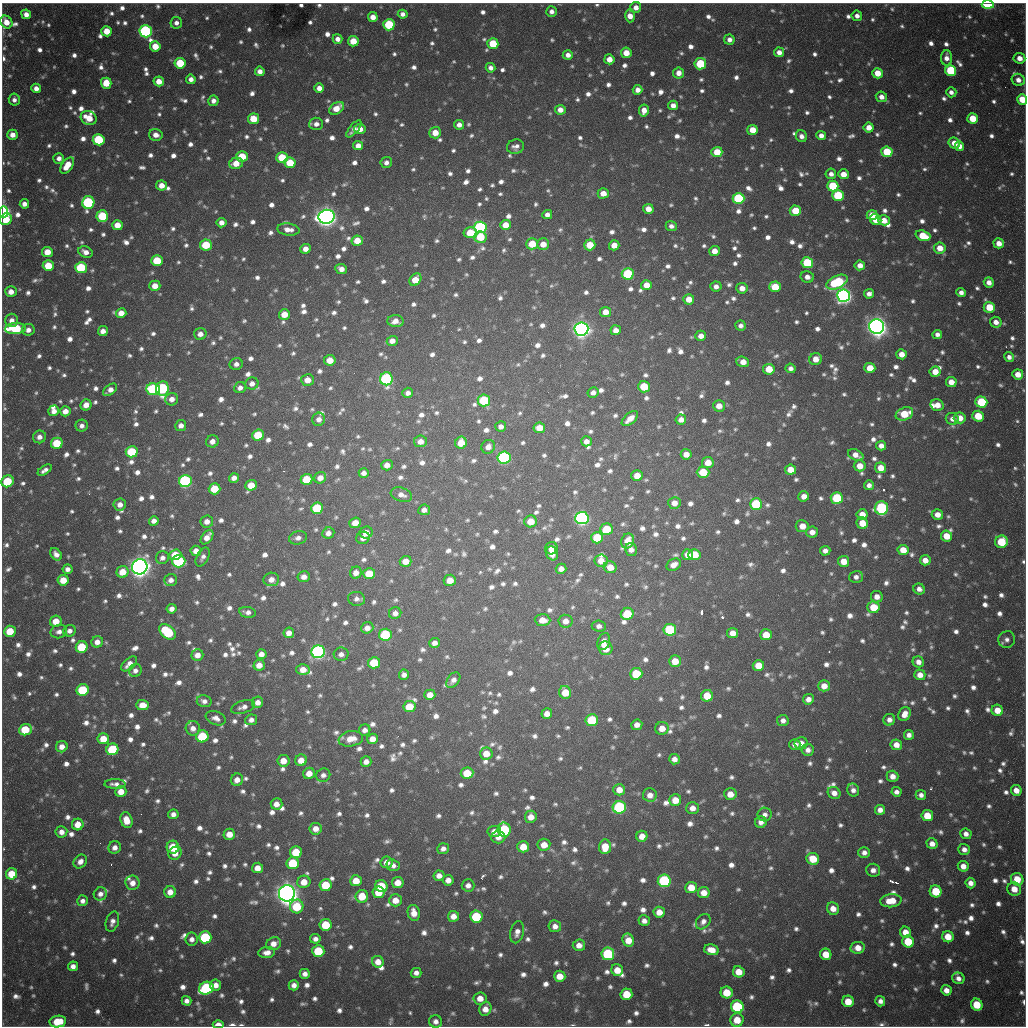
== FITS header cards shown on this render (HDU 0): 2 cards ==
NAXIS1  =                 1024 / length of data axis 1
NAXIS2  =                 1024 / length of data axis 2

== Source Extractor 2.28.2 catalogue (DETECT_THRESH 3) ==
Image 1024 x 1024 px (HDU 0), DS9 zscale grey, 1 PNG px = 1 image px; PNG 1028 x 1028 px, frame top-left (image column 1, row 1024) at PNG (2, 3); each listed source drawn as its Kron ellipse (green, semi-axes under 4 px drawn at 4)
Background 835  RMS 24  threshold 71.2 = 3 sigma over >= 5 px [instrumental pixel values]
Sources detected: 1636; of the 1636, the 500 brightest by FLUX_AUTO listed and drawn (1136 fainter detections omitted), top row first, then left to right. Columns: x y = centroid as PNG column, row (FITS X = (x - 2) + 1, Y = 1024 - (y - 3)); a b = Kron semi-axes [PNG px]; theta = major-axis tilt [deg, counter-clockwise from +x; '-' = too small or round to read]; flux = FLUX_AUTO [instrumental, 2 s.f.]
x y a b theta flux
988 5 6 4 -2 1.3e+05
636 7 5 5 - 1.2e+04
551 12 5 5 - 8.7e+03
26 14 5 4 - 1.2e+04
403 14 5 4 - 8.1e+03
630 16 7 5 90 1.6e+04
857 16 5 5 - 8.6e+03
373 17 5 5 - 1.4e+04
6 22 7 5 -54 2.3e+04
176 23 6 5 - 8.4e+03
389 25 5 5 - 1.2e+05
107 31 5 5 - 3.1e+04
146 31 6 6 - 3.2e+05
337 39 5 4 - 1.1e+04
729 40 5 5 - 9.6e+03
353 41 5 5 - 3.4e+04
493 44 5 5 - 5.6e+04
155 46 5 5 - 3.1e+04
779 52 5 5 - 1.2e+04
626 53 5 5 - 2.3e+04
568 55 5 5 - 1.0e+04
946 58 8 5 90 1.2e+04
1019 58 6 5 - 1.4e+04
609 59 5 5 - 1.9e+04
180 63 5 5 - 7.1e+04
700 64 5 5 - 9.7e+04
490 68 5 4 - 7.9e+03
951 70 5 5 - 1.2e+05
260 71 5 4 - 1.1e+04
678 73 5 5 - 1.4e+04
878 73 5 5 - 2.9e+04
191 79 5 4 - 9.3e+03
1018 80 6 6 - 1.1e+04
159 81 5 5 - 1.9e+04
106 83 5 5 - 3.7e+04
36 88 5 4 - 1.2e+04
319 88 5 5 - 1.2e+04
638 90 5 5 - 1.2e+04
951 92 5 5 - 8.2e+03
881 97 6 5 - 1.1e+04
1022 99 5 5 - 3.6e+04
14 100 6 5 - 7.9e+03
213 101 5 5 - 9.3e+03
673 105 5 4 - 1.1e+04
337 108 8 5 33 2.6e+04
560 110 5 5 - 1.4e+04
644 110 6 5 - 1.6e+04
89 118 8 6 -26 3.3e+04
973 118 5 5 - 3.9e+04
253 119 5 5 - 4.1e+04
316 124 7 6 - 9.7e+03
459 125 5 5 - 1.0e+04
869 127 5 5 - 1.8e+04
354 129 10 4 51 9.3e+03
360 129 6 5 - 1.9e+04
752 130 5 5 - 2.6e+04
435 133 6 5 - 2.4e+04
12 135 5 5 - 1.4e+04
156 135 7 6 - 1.3e+04
801 136 6 5 - 9.6e+03
821 136 5 4 - 1.1e+04
99 140 6 5 - 1.2e+05
954 143 6 5 - 1.9e+04
358 146 5 4 - 1.3e+04
959 146 5 4 - 1.2e+04
516 147 9 7 17 9.2e+03
717 152 5 5 - 3.3e+04
887 152 5 5 - 6.1e+04
242 157 6 5 - 5.5e+04
59 158 5 5 - 8.9e+03
282 158 5 5 - 6.1e+04
386 162 6 5 - 8.1e+03
236 163 7 5 15 2.3e+04
290 163 5 5 - 5.1e+04
67 165 9 5 54 3.1e+04
831 174 5 5 - 8.6e+03
843 174 5 5 - 1.8e+04
162 185 5 5 - 1.6e+04
833 186 6 5 - 8.8e+04
603 193 5 5 - 1.8e+04
838 195 6 5 - 1.0e+05
738 198 6 5 - 1.6e+05
88 202 6 6 - 2.1e+05
24 204 4 4 - 9.6e+03
648 209 5 5 - 1.6e+04
795 211 5 5 - 4.6e+04
4 212 6 4 -89 4.1e+05
547 215 5 4 - 9.4e+03
872 215 5 4 - 2.5e+04
102 216 6 5 - 9.4e+04
327 217 8 7 - 1.4e+06
6 219 6 5 - 4.1e+04
876 220 6 5 - 3.0e+04
884 220 6 5 - 2.2e+04
221 223 5 4 - 1.1e+04
117 225 5 5 - 2.1e+04
505 225 5 5 - 2.1e+04
671 226 6 5 - 7.9e+03
480 227 6 6 - 3.7e+05
288 229 11 6 -7 1.4e+04
470 233 7 5 -5 5.1e+04
923 236 7 5 -19 4.4e+04
480 237 6 6 - 5.1e+04
357 241 5 5 - 2.6e+04
999 243 5 5 - 1.7e+04
532 244 6 5 - 4.4e+04
543 244 6 6 - 2.2e+04
206 245 6 5 - 6.0e+04
590 245 5 5 - 4.4e+04
614 245 5 5 - 2.0e+04
940 248 6 5 - 2.2e+04
305 249 5 5 - 1.4e+04
714 251 5 5 - 1.6e+04
47 252 5 5 - 2.4e+04
86 252 7 5 -26 1.3e+04
157 261 5 5 - 6.5e+04
807 263 6 5 - 9.7e+04
860 265 5 5 - 1.5e+04
48 266 5 5 - 5.1e+04
81 268 6 5 - 1.2e+05
341 269 6 5 - 1.1e+04
628 274 6 5 - 1.3e+05
807 277 7 5 -13 1.1e+04
415 280 7 5 52 3.1e+04
837 282 11 6 25 1.5e+05
989 282 5 5 - 1.3e+04
646 285 5 5 - 2.3e+04
155 286 5 5 - 1.9e+04
716 287 5 5 - 8.9e+03
775 287 6 5 - 4.9e+04
742 288 5 5 - 1.4e+04
11 292 6 5 - 1.4e+04
961 292 5 4 - 8.7e+03
869 294 5 4 - 9.7e+03
844 296 6 6 - 8.2e+05
689 299 5 5 - 2.3e+04
989 307 6 5 - 4.5e+04
605 312 5 5 - 1.8e+04
121 313 5 5 - 1.8e+04
284 314 5 5 - 2.6e+04
12 320 6 6 - 1.1e+04
395 321 8 6 -5 1.5e+04
996 322 6 5 - 1.2e+04
741 326 5 5 - 8.2e+03
877 327 7 7 - 1.5e+06
15 328 10 5 4 1.6e+05
581 329 7 6 - 1.1e+06
28 330 6 6 - 1.1e+04
616 330 5 5 - 1.2e+04
103 331 5 4 - 1.1e+04
200 334 6 6 - 1.2e+04
937 334 5 4 - 8.0e+03
701 336 5 5 - 1.4e+04
392 341 5 5 - 1.3e+04
901 354 5 5 - 1.6e+04
1009 357 5 4 - 8.1e+03
816 359 6 6 - 1.7e+04
330 360 5 5 - 2.4e+04
743 362 6 5 - 1.9e+04
236 364 7 6 - 8.6e+03
791 368 5 5 - 8.4e+03
870 368 5 5 - 2.9e+04
769 369 5 5 - 3.9e+04
935 372 5 5 - 2.2e+04
1018 374 5 5 - 2.0e+04
386 379 6 6 - 2.9e+05
307 380 6 6 - 1.9e+04
951 382 5 5 - 1.9e+04
252 383 6 6 - 1.1e+04
644 387 6 5 - 5.5e+04
162 388 7 6 - 2.0e+05
240 388 6 5 - 8.6e+03
153 389 7 6 - 2.1e+05
110 390 8 5 36 1.2e+04
593 392 6 5 - 8.9e+03
408 393 5 5 - 7.9e+03
172 399 6 6 - 1.1e+04
484 400 6 6 - 1.1e+05
981 402 6 5 - 9.6e+04
86 405 6 5 - 1.4e+04
937 405 6 5 - 1.7e+04
719 406 6 5 - 1.7e+04
54 411 5 5 - 1.1e+04
65 411 5 5 - 1.5e+04
904 414 9 6 23 5.0e+04
978 416 6 5 - 4.3e+04
960 418 6 5 - 2.2e+04
319 419 6 6 - 9.7e+03
630 419 10 5 41 1.8e+04
952 419 6 6 - 1.0e+04
681 420 5 5 - 1.0e+04
181 425 5 5 - 9.4e+03
82 426 6 6 - 8.3e+03
501 426 5 5 - 8.0e+03
539 428 6 5 - 2.4e+04
258 435 6 5 - 7.0e+04
39 437 6 6 - 1.0e+04
212 441 6 6 - 1.0e+04
420 441 6 5 - 1.4e+04
586 441 5 5 - 1.1e+04
57 443 6 5 - 6.0e+04
461 443 6 5 - 3.4e+04
881 446 5 4 - 1.2e+04
488 447 7 6 - 1.2e+04
132 452 6 5 - 9.8e+04
686 454 5 5 - 1.6e+04
856 455 8 5 -26 1.5e+04
504 458 6 6 - 3.3e+05
708 463 6 5 - 2.2e+04
387 465 6 5 - 1.1e+04
860 466 6 5 - 2.0e+04
881 468 5 5 - 2.3e+04
45 470 8 4 33 7.9e+03
790 470 5 5 - 2.2e+04
703 472 6 5 - 4.8e+04
364 473 5 4 - 8.0e+03
637 476 5 5 - 2.2e+04
234 478 5 4 - 1.1e+04
320 478 6 5 - 1.4e+04
306 479 6 5 - 5.5e+04
7 481 6 5 - 7.3e+04
185 481 6 6 - 3.2e+05
251 485 6 5 - 2.9e+04
869 485 5 5 - 8.4e+03
215 489 6 5 - 4.8e+04
401 495 11 7 -19 1.1e+04
804 496 5 5 - 1.3e+04
837 498 6 6 - 1.0e+05
674 503 6 6 - 1.5e+04
120 504 6 6 - 1.3e+04
756 504 6 6 - 1.3e+05
317 508 6 5 - 9.9e+04
881 508 6 6 - 2.4e+05
424 510 6 5 - 9.1e+03
862 514 5 5 - 2.0e+04
937 515 6 5 - 1.5e+04
582 518 6 6 - 5.6e+05
154 521 5 4 - 1.0e+04
207 521 6 6 - 1.1e+04
531 521 6 6 - 2.9e+04
355 523 6 5 - 1.8e+04
862 523 6 5 - 2.6e+04
802 526 6 6 - 1.8e+04
606 529 6 5 - 5.2e+04
812 532 6 5 - 1.3e+04
328 533 6 5 - 1.0e+04
366 533 6 6 - 1.7e+04
946 536 5 5 - 2.8e+04
207 537 8 5 53 1.5e+04
298 538 9 6 15 8.6e+03
363 538 7 6 - 9.7e+03
597 538 6 5 - 6.6e+04
628 541 7 6 - 2.5e+04
1001 542 6 6 - 6.5e+04
551 548 6 6 - 9.7e+03
631 550 6 6 - 1.1e+04
903 550 5 5 - 2.6e+04
196 551 5 5 - 1.5e+04
825 551 5 5 - 8.9e+03
552 553 7 6 - 1.9e+04
56 554 7 5 -51 9.1e+03
175 555 6 5 - 3.9e+04
687 555 5 5 - 1.4e+04
694 555 6 5 - 4.2e+04
203 557 10 6 61 8.0e+03
162 558 6 6 - 8.4e+03
925 560 5 5 - 1.6e+04
179 561 6 6 - 2.3e+05
406 561 6 5 - 2.0e+04
601 561 6 6 - 1.8e+04
843 561 5 5 - 2.2e+04
674 565 8 5 31 1.3e+04
140 567 8 7 - 1.6e+06
610 567 6 6 - 2.1e+04
67 569 5 5 - 8.4e+03
561 569 5 5 - 1.1e+04
123 572 6 6 - 3.1e+04
356 573 6 5 - 1.3e+04
369 574 6 5 - 3.6e+04
304 577 6 5 - 1.2e+04
856 577 7 6 - 7.9e+03
271 579 8 7 - 1.4e+04
63 580 5 5 - 2.8e+04
171 580 6 6 - 8.8e+03
450 580 6 5 - 2.2e+04
919 589 6 5 - 9.6e+03
877 597 6 6 - 1.3e+04
357 599 8 7 - 7.9e+03
873 607 6 6 - 3.7e+04
172 609 5 4 - 1.0e+04
248 612 8 5 -11 8.3e+03
395 613 6 6 - 9.1e+03
627 614 6 6 - 5.8e+04
543 620 8 5 -3 2.1e+04
56 621 6 5 - 2.8e+04
565 621 7 6 - 1.4e+04
599 626 7 5 -6 8.0e+03
367 628 6 5 - 1.2e+04
670 630 6 6 - 1.3e+05
10 631 6 5 - 4.3e+04
70 631 6 5 - 8.6e+03
59 632 8 6 13 8.9e+03
167 632 9 6 -41 1.3e+05
289 633 5 5 - 1.4e+04
732 633 5 5 - 1.5e+04
385 635 6 6 - 1.3e+05
766 635 6 5 - 3.2e+04
1007 640 8 8 - 8.3e+03
97 642 6 5 - 1.3e+04
604 642 9 6 72 1.5e+04
435 643 5 5 - 9.9e+03
82 647 6 5 - 6.6e+04
606 648 7 6 - 2.8e+04
318 652 7 6 - 5.9e+05
261 654 5 5 - 1.1e+04
341 654 7 6 - 8.2e+03
197 655 6 5 - 1.4e+04
675 661 6 5 - 2.9e+04
918 662 6 5 - 1.1e+04
374 663 6 5 - 6.3e+04
129 664 9 5 42 1.3e+04
259 665 5 5 - 1.7e+04
758 665 6 5 - 3.1e+04
135 670 7 6 - 8.5e+03
303 670 6 5 - 1.9e+04
636 674 6 6 - 7.2e+04
404 675 5 5 - 8.0e+03
920 675 5 5 - 1.5e+04
453 680 8 5 51 9.4e+03
824 686 6 5 - 1.8e+04
83 690 6 6 - 1.2e+05
565 692 6 6 - 3.0e+04
430 695 5 5 - 1.7e+04
707 696 6 6 - 4.0e+04
808 699 5 5 - 1.1e+04
204 701 7 6 - 8.6e+03
258 702 6 5 - 1.1e+04
143 705 6 5 - 2.1e+04
243 707 12 6 17 9.3e+03
409 707 6 5 - 3.9e+04
997 710 6 5 - 2.6e+04
547 714 5 5 - 1.4e+04
905 714 7 6 - 1.6e+04
216 718 10 6 -20 1.1e+04
251 720 6 5 - 8.5e+03
592 720 6 6 - 9.8e+04
783 720 6 5 - 8.4e+03
889 720 6 6 - 9.9e+03
637 725 5 5 - 1.2e+04
193 728 7 7 - 1.1e+04
662 728 7 6 - 1.8e+04
25 730 6 5 - 6.7e+04
365 730 6 5 - 8.1e+03
909 735 5 5 - 8.7e+03
202 736 6 6 - 1.0e+05
103 739 6 5 - 3.0e+04
351 739 12 7 11 2.2e+04
372 739 5 5 - 1.6e+04
801 743 6 6 - 1.3e+04
795 744 5 5 - 1.1e+04
896 745 6 5 - 1.6e+04
62 747 6 5 - 1.5e+04
112 749 6 6 - 9.0e+04
808 750 6 6 - 9.2e+03
486 753 6 6 - 2.3e+04
674 759 5 5 - 1.1e+04
301 760 6 5 - 2.1e+04
283 761 6 6 - 1.8e+04
366 762 5 5 - 1.1e+04
309 773 6 5 - 1.8e+04
467 773 6 5 - 4.0e+04
323 775 7 6 - 8.3e+03
893 776 6 5 - 1.3e+04
237 780 6 6 - 1.4e+04
115 784 10 5 -1 8.9e+03
619 790 6 6 - 1.9e+04
853 790 6 6 - 8.8e+03
1016 790 5 5 - 1.6e+04
121 792 5 5 - 2.0e+04
896 792 5 4 - 7.9e+03
834 793 6 6 - 1.2e+04
730 794 6 6 - 2.0e+04
650 795 7 6 - 1.3e+04
921 795 5 5 - 7.9e+03
675 800 6 6 - 2.7e+04
276 804 6 5 - 1.3e+04
619 807 7 6 - 2.7e+05
692 808 6 6 - 1.3e+04
880 810 5 5 - 1.0e+04
173 814 5 5 - 9.1e+03
765 814 7 7 - 8.5e+03
927 816 6 5 - 4.0e+04
531 817 6 6 - 1.6e+04
126 820 8 6 -73 2.6e+04
761 822 6 5 - 1.0e+04
78 824 6 6 - 2.3e+04
316 829 6 6 - 1.6e+04
504 830 7 6 - 1.6e+05
494 831 7 6 - 1.2e+04
61 832 6 5 - 1.2e+04
229 834 6 5 - 2.0e+04
966 834 6 5 - 9.5e+03
642 836 5 5 - 1.9e+04
498 837 7 6 - 1.2e+04
932 844 5 5 - 1.3e+04
544 845 6 6 - 2.1e+04
115 847 6 6 - 1.1e+04
173 847 6 6 - 5.5e+04
523 847 6 5 - 2.9e+04
605 847 7 6 - 3.0e+04
443 849 6 5 - 9.0e+03
964 849 6 5 - 9.5e+03
296 852 6 6 - 5.5e+04
175 853 7 6 - 1.8e+04
864 853 6 5 - 9.2e+03
813 859 6 6 - 4.1e+04
80 862 7 6 - 1.1e+04
387 862 6 6 - 1.3e+04
293 863 6 6 - 8.0e+04
393 865 6 5 - 8.2e+03
963 866 5 5 - 1.3e+04
257 868 5 5 - 1.6e+04
873 870 7 6 - 1.0e+04
12 874 5 5 - 4.3e+04
439 876 5 5 - 1.1e+04
1017 879 6 6 - 3.5e+04
448 880 5 5 - 1.2e+04
356 881 6 5 - 2.8e+04
664 881 6 6 - 1.9e+05
304 882 6 6 - 2.3e+04
398 882 5 5 - 2.1e+04
133 883 7 7 - 1.5e+04
970 883 5 5 - 1.1e+04
326 885 6 6 - 6.4e+04
468 885 6 6 - 9.7e+03
381 886 6 6 - 6.4e+04
691 887 6 5 - 3.1e+04
1014 889 7 6 - 2.2e+04
936 891 6 6 - 5.8e+04
170 892 6 6 - 1.8e+04
378 892 6 6 - 3.1e+04
287 893 8 8 - 1.9e+06
704 893 6 5 - 1.8e+04
100 894 7 6 - 9.2e+03
362 896 6 6 - 3.7e+04
395 900 6 6 - 2.0e+04
83 901 5 5 - 8.3e+03
891 901 10 6 5 3.2e+04
297 906 7 7 - 6.6e+04
833 909 6 6 - 1.7e+04
659 912 5 5 - 1.9e+04
414 913 8 6 -77 1.7e+04
453 916 5 5 - 1.5e+04
476 917 6 6 - 1.1e+05
644 921 5 5 - 8.9e+03
112 922 10 6 72 9.6e+03
703 922 8 6 51 8.5e+03
326 925 6 6 - 6.2e+04
555 926 6 6 - 1.1e+04
517 932 11 6 76 1.1e+04
905 932 5 5 - 2.0e+04
205 937 6 6 - 1.6e+05
948 937 6 5 - 3.0e+04
192 939 6 6 - 9.7e+03
315 939 5 5 - 7.9e+03
628 940 7 5 -59 2.6e+04
908 941 6 5 - 6.1e+04
274 944 7 6 - 1.5e+04
579 945 6 5 - 1.4e+04
858 948 7 6 - 2.0e+04
711 950 7 5 -14 1.9e+04
318 951 6 6 - 7.6e+04
267 953 8 5 7 1.2e+04
608 954 6 6 - 1.5e+05
826 954 6 5 - 2.9e+04
378 962 6 5 - 1.7e+04
73 966 5 5 - 1.0e+04
617 970 6 5 - 2.6e+04
739 972 6 5 - 2.8e+04
416 973 5 5 - 8.2e+03
305 974 5 5 - 9.2e+03
560 976 6 5 - 2.5e+04
958 978 6 5 - 9.0e+03
216 985 6 5 - 1.3e+04
294 985 5 5 - 9.9e+03
206 988 7 6 - 2.4e+05
946 990 5 5 - 1.3e+04
727 992 6 6 - 4.4e+04
626 994 6 6 - 4.4e+04
480 998 6 6 - 1.8e+04
186 1001 5 4 - 8.7e+03
848 1001 6 5 - 3.1e+04
880 1001 5 5 - 9.0e+03
977 1005 6 5 - 4.9e+04
737 1007 6 6 - 1.8e+05
485 1009 7 6 - 1.6e+04
737 1020 7 6 - 3.2e+04
58 1021 8 6 8 4.4e+04
436 1021 6 6 - 9.5e+03
218 1024 5 4 - 1.7e+04
At the frame edge (FLAGS 8, measured only in part): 5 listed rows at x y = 988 5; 1022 99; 4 212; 58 1021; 218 1024
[1136 fainter detections neither listed nor drawn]

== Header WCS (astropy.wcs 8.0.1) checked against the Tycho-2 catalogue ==
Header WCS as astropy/WCSLIB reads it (CRVAL/CRPIX/CD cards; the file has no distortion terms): RA---TAN/DEC--TAN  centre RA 19:04:12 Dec -20:34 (286.05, -20.56 deg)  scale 1.18 arcsec/px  FOV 20.1' x 20.2'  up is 0 deg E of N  parity flipped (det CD > 0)
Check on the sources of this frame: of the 60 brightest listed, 17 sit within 2.0 arcsec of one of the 22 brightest Tycho-2 stars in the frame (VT <= 11.99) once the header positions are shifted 0.32 arcsec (0.12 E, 0.30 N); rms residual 0.65 arcsec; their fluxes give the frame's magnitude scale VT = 25.16 - 2.5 log10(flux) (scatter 0.22 mag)
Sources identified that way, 17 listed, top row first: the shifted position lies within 2.0 arcsec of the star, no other Tycho-2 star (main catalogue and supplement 1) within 4.0 arcsec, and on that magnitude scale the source's flux lands within +1.5 / -3 mag of the star's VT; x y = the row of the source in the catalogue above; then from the Tycho-2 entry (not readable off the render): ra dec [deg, ICRS J2000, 3 dp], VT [Tycho-2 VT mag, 2 dp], TYC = Tycho-2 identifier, HIP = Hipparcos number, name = IAU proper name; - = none
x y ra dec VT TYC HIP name
146 31 285.922 -20.401 11.84 6290-1553-1 - -
99 140 285.906 -20.437 11.70 6290-1190-1 - -
88 202 285.902 -20.457 11.63 6290-1914-1 - -
4 212 285.872 -20.460 10.93 6290-2349-1 - -
480 227 286.039 -20.466 11.64 6291-2563-1 - -
844 296 286.166 -20.490 11.06 6291-1861-1 - -
877 327 286.177 -20.500 9.72 6291-280-1 - -
581 329 286.074 -20.500 10.56 6291-2482-1 - -
386 379 286.006 -20.516 11.38 6291-2555-1 - -
185 481 285.935 -20.549 11.40 6290-1670-1 - -
582 518 286.074 -20.562 10.72 6291-940-1 - -
140 567 285.919 -20.577 9.38 6290-1734-1 - -
318 652 285.981 -20.605 11.19 6290-1602-1 - -
619 807 286.086 -20.657 11.94 6295-2470-1 - -
664 881 286.102 -20.681 11.90 6295-452-1 - -
287 893 285.970 -20.684 9.47 6294-85-1 - -
608 954 286.082 -20.705 11.99 6295-205-1 - -